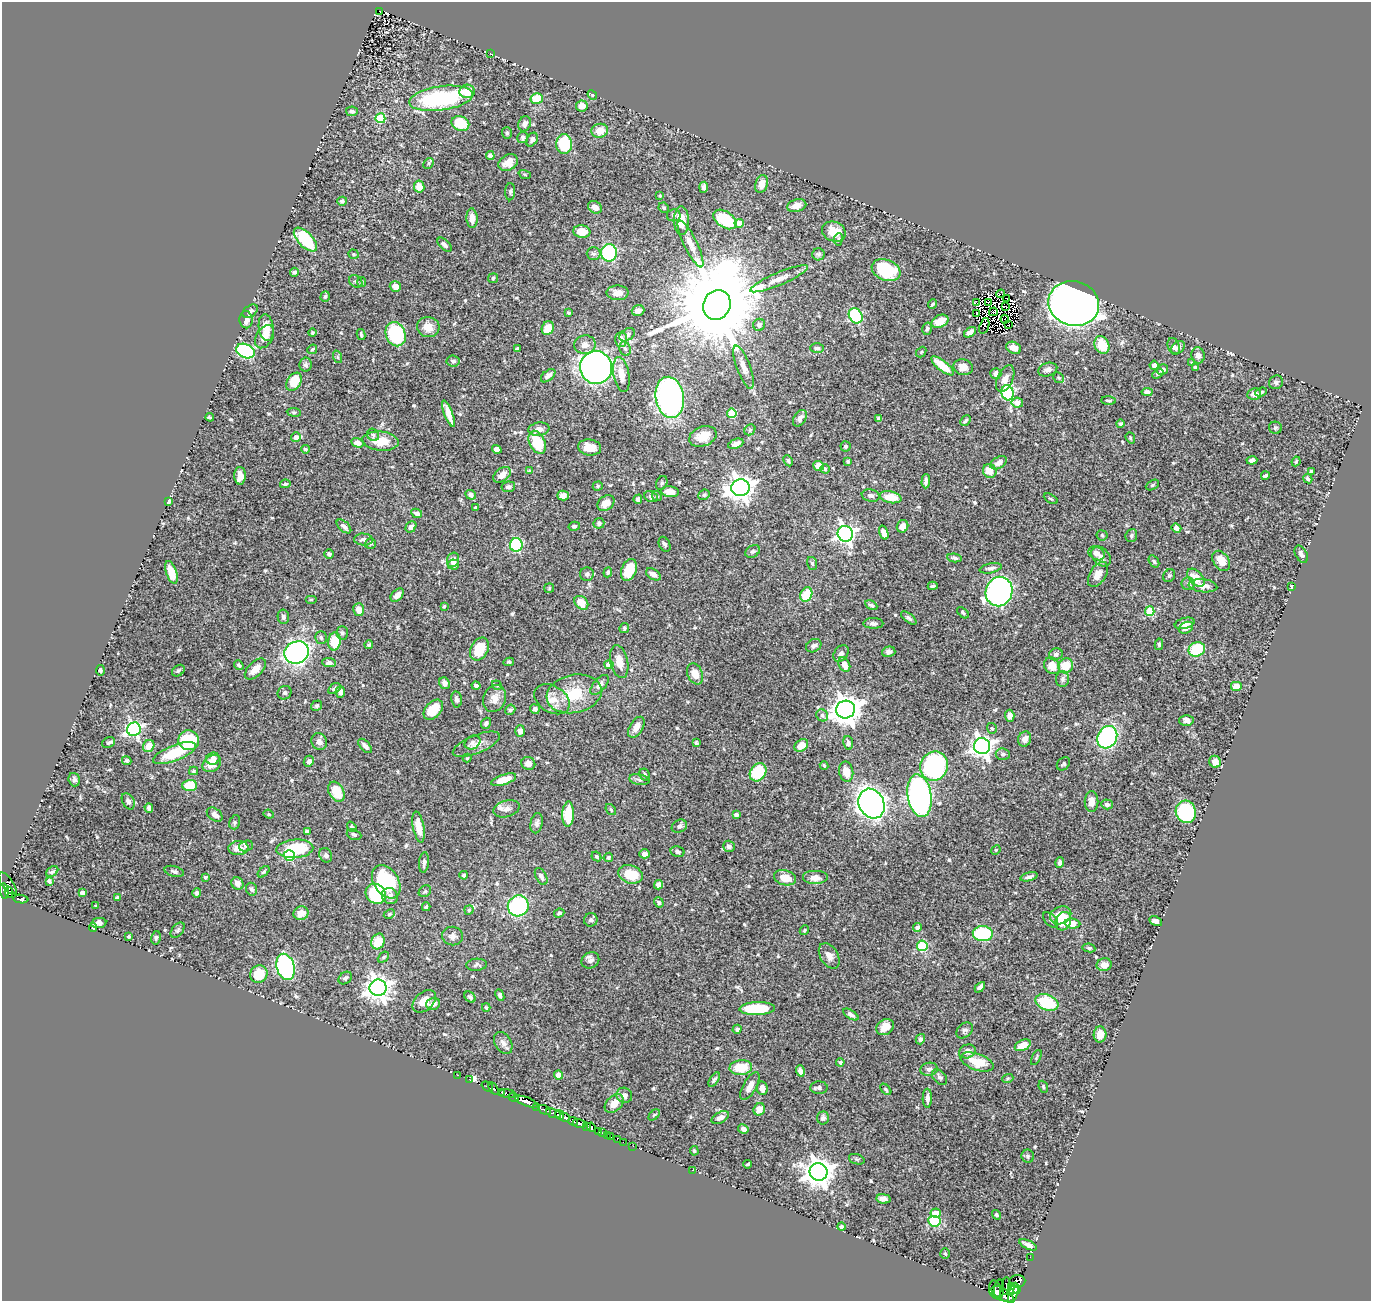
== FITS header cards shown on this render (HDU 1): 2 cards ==
NAXIS1  =                 1369
NAXIS2  =                 1299

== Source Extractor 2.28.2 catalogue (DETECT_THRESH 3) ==
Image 1369 x 1299 px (HDU 1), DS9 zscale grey, 1 PNG px = 1 image px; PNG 1373 x 1303 px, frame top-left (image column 1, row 1299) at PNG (2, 2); each listed source drawn as its Kron ellipse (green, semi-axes under 4 px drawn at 4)
Background 0.594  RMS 0.014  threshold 0.041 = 3 sigma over >= 5 px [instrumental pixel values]
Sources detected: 583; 7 with non-positive FLUX_AUTO (blend fragments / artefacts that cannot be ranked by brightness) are neither listed nor drawn; of the other 576, the 500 brightest by FLUX_AUTO listed and drawn (76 fainter detections omitted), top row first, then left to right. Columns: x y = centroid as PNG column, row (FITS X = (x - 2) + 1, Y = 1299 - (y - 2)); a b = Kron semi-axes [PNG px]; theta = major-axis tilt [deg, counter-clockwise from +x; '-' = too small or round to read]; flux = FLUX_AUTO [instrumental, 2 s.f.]
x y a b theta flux
379 11 3 2 - 7.1
491 54 3 2 - 2.1
467 91 8 7 - 14
592 95 5 4 - 1.3
441 98 32 12 8 110
537 98 6 5 - 19
582 106 6 5 - 7.5
352 111 6 4 -13 2.4
380 118 5 5 - 38
460 123 9 7 -23 33
525 124 8 6 69 3.7
600 131 8 7 - 12
507 133 6 5 - 1.8
523 137 6 5 - 1.8
532 140 7 5 59 2.9
564 144 10 8 -89 40
490 156 4 4 - 4.3
429 163 6 4 44 1.4
508 163 10 7 31 10
525 174 6 4 -19 1.2
762 184 9 6 74 6.7
419 186 6 5 - 11
704 187 5 4 - 3.2
510 192 8 5 88 2
660 196 4 3 - 1.1
342 201 5 4 - 1.5
797 206 10 6 14 6.5
595 207 7 6 - 7
664 208 5 4 - 1.6
674 215 7 6 - 2
472 218 10 5 -87 7
725 219 13 8 -34 44
681 221 14 7 -89 19
739 223 4 4 - 13
582 232 8 6 -7 14
834 232 12 9 -22 13
305 239 15 7 -46 68
838 239 6 3 83 1.4
690 244 26 6 -64 8.9
444 245 9 5 -46 2.5
609 253 8 8 - 100
354 254 5 4 - 1.4
593 254 7 6 - 2.5
819 254 6 6 - 2.1
886 270 15 10 -21 54
294 272 4 4 - 2.2
493 278 5 5 - 1.3
779 279 31 6 23 11
356 281 7 5 -39 2
362 282 5 4 - 1.2
395 286 6 5 - 7.3
618 293 11 7 0 6.6
1001 294 4 2 - 1.4
325 296 5 4 - 1.8
1007 298 2 2 - 1.6
988 302 4 2 - 1.4
977 303 2 2 - 2.3
1074 303 25 22 -16 800
932 304 5 3 - 1.4
717 305 15 13 64 22000
1005 306 4 2 - 1.1
250 311 8 5 37 3.1
638 311 6 5 - 3.8
993 312 4 3 - 1.4
569 313 4 3 - 1.4
977 313 3 2 - 2.8
856 316 8 6 -57 85
1005 319 4 2 - 1.7
246 320 8 6 -86 5.3
940 321 9 6 24 12
759 325 6 6 - 2.8
1008 325 2 2 - 1.2
984 326 8 4 72 2
428 327 11 10 - 11
266 328 13 7 -83 10
548 328 7 5 64 13
927 329 6 4 75 2
970 332 7 4 35 5.2
312 333 4 4 - 1.1
396 334 12 9 -68 74
361 335 5 3 - 1.2
627 335 8 5 34 2.5
265 337 12 8 59 7.3
621 339 7 6 - 4.9
585 345 11 9 10 6.7
1102 345 9 7 -63 23
1174 346 9 6 -68 3.1
817 348 7 5 1 2.4
1014 348 8 6 -25 9.1
1178 348 7 5 41 3.1
312 349 5 3 - 1.5
518 349 3 3 - 1.7
625 349 7 5 -70 2.6
245 351 10 6 -24 130
921 352 6 4 49 1.1
1198 355 8 6 -80 4
338 357 6 4 -71 1.3
453 361 6 5 - 2.6
1192 363 4 4 - 1.3
306 365 7 6 - 2.1
1154 365 4 4 - 3.6
943 366 14 5 -39 19
596 367 16 16 - 430
744 367 23 7 -70 8
963 367 10 8 -13 8.2
1195 368 4 3 - 2.6
1048 370 10 6 18 4.6
1162 370 6 5 - 3.5
996 374 5 5 - 4.5
1158 374 6 4 32 1.8
621 375 18 8 -80 13
548 376 8 5 41 3.9
1059 378 6 5 - 1.6
1005 379 14 8 65 7
294 382 10 6 56 22
1276 382 7 6 - 2.3
1147 392 5 4 - 3.2
1261 392 6 4 22 1.6
1008 393 7 6 - 110
1254 394 7 5 12 8.4
670 397 21 14 -81 260
1109 401 7 3 -3 1.4
1017 403 6 5 - 8.2
294 412 7 3 -7 1.2
732 413 5 4 - 40
448 414 14 4 -70 11
210 417 4 3 - 1.6
800 418 9 6 58 4.5
878 419 4 3 - 1.9
966 421 6 4 46 1.7
1121 424 4 4 - 1.7
1275 428 6 6 - 1.6
539 429 10 6 9 7.2
750 430 6 5 - 1.5
373 435 6 5 - 2
703 436 14 9 22 13
296 437 5 4 - 3.9
1130 438 6 4 -71 1.3
380 441 18 9 -6 20
537 442 12 7 -65 31
357 443 6 4 -18 6.6
736 444 8 4 22 4.9
846 446 5 5 - 1.6
590 447 11 8 -7 12
305 449 4 4 - 1.6
497 449 5 4 - 6
1252 460 5 4 - 3.5
788 461 6 4 -63 1.3
848 461 4 3 - 1.4
1296 461 5 3 - 1.1
999 463 9 5 31 5
819 466 5 4 - 9
825 469 5 4 - 1.5
530 471 4 3 - 1.6
990 471 7 6 - 11
1311 471 4 3 - 1.6
502 475 10 6 36 8.1
240 476 9 5 89 12
1265 476 4 3 - 1.7
1308 479 5 4 - 1.7
926 481 7 3 88 2.8
662 483 7 5 62 1.7
285 484 5 3 - 1.6
1152 485 7 4 27 1.3
598 486 5 4 - 1.4
508 487 7 5 9 2.8
740 488 9 8 - 870
670 492 9 5 -7 9
471 495 5 4 - 3.9
704 495 6 5 - 2
563 496 6 5 - 6.7
657 496 5 4 - 1.2
871 496 9 6 -10 3
651 497 7 5 -25 2.5
891 497 11 5 -11 18
638 499 5 4 - 2.7
1051 499 7 3 -29 1.1
168 501 4 3 - 1.4
606 503 9 7 38 10
476 508 4 3 - 2.8
417 513 6 4 -26 3.6
599 523 5 5 - 2.3
344 526 9 5 -42 3.5
574 526 5 4 - 2.1
903 526 6 5 - 5.6
411 527 6 5 - 3.6
1176 528 5 4 - 3.7
884 533 7 4 -72 7.3
845 534 8 7 - 350
1102 535 5 5 - 1.4
1131 536 7 5 70 2.1
363 539 9 6 -4 3.6
370 544 6 5 - 1.8
665 544 8 5 -63 2.4
516 545 6 6 - 60
753 551 8 5 29 2.3
1097 553 8 6 -31 5.7
329 554 5 4 - 2.5
1301 554 9 5 -61 3.2
1101 556 11 8 -46 5.4
954 558 7 4 -7 1.8
453 560 7 6 - 7
1154 561 6 4 -57 1.7
1221 561 11 7 -56 9.4
812 563 6 5 - 1.6
454 564 5 5 - 3.4
991 568 11 5 11 3
629 570 11 7 68 21
171 572 12 5 -71 13
608 572 5 4 - 1.6
587 574 7 6 - 2.7
653 574 8 5 -32 4.4
1098 574 14 8 58 9.6
1169 576 7 5 56 1.7
1196 578 11 6 -48 12
1188 584 6 6 - 2.4
933 586 5 3 - 1.4
1203 586 14 6 -6 8.4
1291 587 4 2 - 1.1
549 588 5 4 - 1.3
999 592 15 13 70 310
806 594 7 6 - 22
397 595 8 5 48 5.3
311 599 6 4 0 1.2
581 603 8 6 -45 14
871 605 6 4 -28 1.9
444 606 3 3 - 1.1
359 610 6 5 - 9
1150 611 5 4 - 36
963 613 7 4 -42 1.7
283 617 7 5 -79 2.2
909 618 9 4 -38 2.1
873 623 10 5 0 3
1185 623 10 5 15 6.6
624 628 5 4 - 1.4
1186 628 7 5 28 4.9
342 633 6 6 - 2
321 637 6 6 - 2.4
335 641 9 6 86 27
1159 644 6 4 81 1.4
369 645 4 4 - 1.5
814 646 8 6 32 3.4
479 649 12 8 61 26
1197 649 8 7 - 40
297 652 12 11 - 250
889 652 7 5 15 3.1
841 653 9 6 52 3.4
1056 654 7 6 - 2.7
509 662 5 4 - 1.5
619 662 17 8 -77 11
329 663 7 4 -5 3.2
844 664 8 5 -64 7.9
239 665 5 3 - 1.4
609 665 4 4 - 13
1052 666 9 7 -54 12
1066 666 8 7 - 22
255 669 13 7 45 9
100 670 5 4 - 2.3
178 671 7 5 35 2.1
695 674 11 7 -67 10
1063 679 8 6 89 2.6
444 683 6 5 - 3.8
497 685 5 4 - 1.1
599 685 12 6 49 4.6
476 686 4 4 - 3.2
1236 686 6 5 - 9.2
334 689 7 4 33 1.9
340 692 6 4 89 3.3
285 693 7 6 - 2.2
574 694 28 19 12 34
495 698 14 11 68 9.8
457 699 8 5 -80 3.1
552 699 19 13 -31 13
316 706 6 5 - 1.6
535 709 5 5 - 2.8
433 710 12 7 48 20
510 710 5 4 - 1.8
846 710 9 9 - 1200
822 715 6 5 - 2.1
1010 716 6 4 -86 5.6
1186 721 7 5 -2 3.5
486 723 6 4 52 1.8
636 727 11 6 58 7.7
992 728 5 5 - 1.7
134 729 7 7 - 220
520 731 5 5 - 4.3
1107 737 11 9 62 110
1025 739 8 6 70 6
189 740 10 10 - 47
319 742 8 7 - 4.2
472 742 8 6 34 2.9
108 743 7 5 29 1.8
696 743 4 3 - 1.3
848 743 7 5 -80 2.3
476 744 25 9 22 8.7
801 745 7 5 36 11
149 746 6 5 - 12
365 746 9 4 -47 3.3
982 746 8 8 - 560
175 753 23 8 21 37
1003 754 7 5 -4 2.5
467 758 4 4 - 1.1
213 759 7 6 - 5.1
127 761 5 4 - 1.4
309 761 6 5 - 3.1
1215 762 6 5 - 6
528 763 7 6 - 5.4
212 764 10 7 35 10
1063 764 7 5 44 2
824 765 4 3 - 1.1
934 766 15 13 61 150
194 771 4 4 - 1.1
758 772 9 7 54 50
846 772 10 7 -79 10
645 775 6 5 - 1.6
74 780 7 5 -73 2.7
504 780 13 5 18 16
639 780 10 5 -10 2.7
190 785 7 5 3 32
336 792 11 7 -60 22
920 796 21 12 -81 350
128 801 8 5 -62 3.5
1092 802 10 7 -90 7.3
871 804 15 12 -62 580
1107 804 6 5 - 2.8
149 808 4 4 - 2.6
507 809 13 8 17 5
611 809 6 4 -51 1.5
1186 812 11 10 - 98
269 814 5 4 - 1.2
568 814 12 6 87 29
736 814 4 3 - 2.4
215 815 9 6 -37 3.6
235 822 7 5 73 1.5
537 823 10 6 79 2.9
679 826 8 6 28 2.9
352 827 5 4 - 1.4
419 827 16 5 -79 12
307 832 4 4 - 3.6
354 835 7 5 -20 1.8
246 846 7 5 18 2.1
729 846 6 5 - 3.7
238 848 10 7 4 7.1
295 849 18 9 3 47
996 850 5 4 - 1.1
678 852 7 5 -14 2.4
644 854 5 4 - 3.2
289 855 5 5 - 63
326 855 7 6 - 2.8
596 856 5 4 - 1.5
608 857 5 4 - 2
424 862 10 5 85 3
1060 862 5 4 - 3
174 871 10 5 -16 2.7
52 872 7 4 36 1.6
264 872 7 4 44 1.6
630 874 12 9 -18 20
464 875 4 4 - 2.4
541 876 9 5 -62 3.7
205 877 3 3 - 1.7
1029 877 9 4 14 2.9
785 878 11 7 -15 14
815 878 13 7 0 6.9
49 881 4 3 - 1.9
386 882 18 12 -58 57
237 883 6 5 - 4.8
7 884 13 5 -54 100
659 885 5 4 - 4.3
252 889 6 5 - 2.2
4 891 8 3 -82 360
425 891 7 5 38 2.1
9 892 6 4 -77 180
82 893 4 4 - 4.3
197 893 5 4 - 2.3
376 894 10 9 - 56
390 896 8 7 - 4
117 897 4 3 - 1.8
21 899 8 3 -6 170
659 902 5 4 - 2.1
96 906 3 3 - 1.1
518 906 11 10 - 87
426 907 4 3 - 1.2
469 910 4 4 - 1.2
301 913 7 6 - 8.6
559 913 5 4 - 1.8
389 914 6 4 27 1.4
1061 915 11 8 24 16
591 920 7 6 - 2.6
1051 920 9 5 -46 2.1
1063 921 9 7 64 19
1156 921 7 4 -26 3.8
99 923 7 5 9 3.7
1073 923 8 5 -5 13
93 927 4 3 - 1.5
917 928 4 4 - 4.2
178 930 9 5 50 1.6
804 930 5 4 - 1.3
983 934 10 7 -4 58
129 936 3 3 - 1.4
453 936 10 9 - 4.1
156 938 7 4 75 1.7
378 941 8 6 66 17
922 946 5 5 - 72
1089 948 6 4 -9 1.5
829 956 14 8 -59 6
383 957 6 4 41 1.4
590 960 9 7 31 4.2
477 965 10 6 4 2.5
1104 965 7 6 - 6.9
286 967 13 9 -74 130
259 974 9 8 - 23
345 978 7 5 39 2.1
980 987 6 4 46 4
378 988 8 8 - 770
500 995 6 4 -66 2.3
470 997 6 4 -45 2.2
424 1001 13 8 42 12
1047 1002 12 7 -21 38
433 1004 7 5 17 5.8
486 1007 4 3 - 1.1
757 1008 18 6 2 47
851 1014 9 4 -32 3.4
885 1027 9 7 37 9.9
737 1029 5 4 - 2.2
965 1030 9 6 41 2.8
1100 1034 8 6 87 8.6
920 1039 5 4 - 2.8
503 1043 12 8 -59 4.5
1023 1045 8 5 25 11
967 1051 8 6 20 6.2
1036 1058 8 3 63 1.2
840 1062 4 3 - 1.7
977 1062 17 8 -19 23
741 1068 11 7 4 22
929 1069 9 6 8 2.8
800 1071 6 4 -74 4.6
457 1075 3 2 - 4.8
559 1075 4 4 - 14
940 1077 9 6 -48 2.5
1008 1078 5 3 - 1.1
469 1079 2 2 - 6.5
714 1080 8 4 57 2.1
750 1086 16 6 61 7.7
487 1087 6 3 -37 60
1043 1087 6 4 -70 1.5
494 1088 7 3 -54 140
762 1088 7 5 -79 6.3
819 1088 8 6 -1 2.5
886 1089 7 4 -46 1.3
502 1092 3 2 - 44
507 1094 8 4 -5 330
624 1095 8 7 - 3.6
513 1097 5 3 - 110
927 1098 9 4 89 4
527 1102 12 4 -21 850
614 1104 11 7 43 8.9
536 1107 2 2 - 4.6
759 1109 6 5 - 8.5
545 1110 7 3 -30 120
553 1113 7 3 -18 200
560 1115 5 2 - 36
654 1115 7 4 44 1.2
565 1117 5 4 - 13
720 1118 9 5 26 5.1
823 1118 6 6 - 2.8
573 1121 5 3 - 58
580 1123 7 4 -16 240
587 1127 4 3 - 260
591 1127 5 4 - 310
743 1129 5 4 - 3.7
599 1132 3 3 - 24
602 1133 3 2 - 11
607 1135 2 2 - 9.1
611 1137 2 2 - 7.3
617 1139 2 2 - 5.9
623 1142 2 2 - 4.8
633 1146 2 2 - 7.5
694 1151 5 3 - 1.2
1028 1156 6 6 - 1.8
857 1159 8 5 -19 1.5
747 1164 4 3 - 1.1
692 1170 3 2 - 29
818 1172 9 8 - 1200
883 1199 7 4 -8 3.9
936 1213 5 4 - 13
996 1215 5 4 - 1.4
934 1221 6 5 - 36
841 1227 4 4 - 2.1
1028 1245 9 3 -25 4
945 1253 5 5 - 1.2
1030 1257 2 2 - 5.5
1017 1281 8 6 4 140
1006 1286 9 4 86 200
1011 1286 4 3 - 66
1016 1288 5 4 - 200
995 1289 9 6 -78 31
999 1289 10 5 86 490
1010 1292 3 3 - 400
1013 1293 10 4 75 650
1002 1294 12 6 -30 340
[76 fainter detections neither listed nor drawn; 7 non-positive-flux detections neither listed nor drawn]